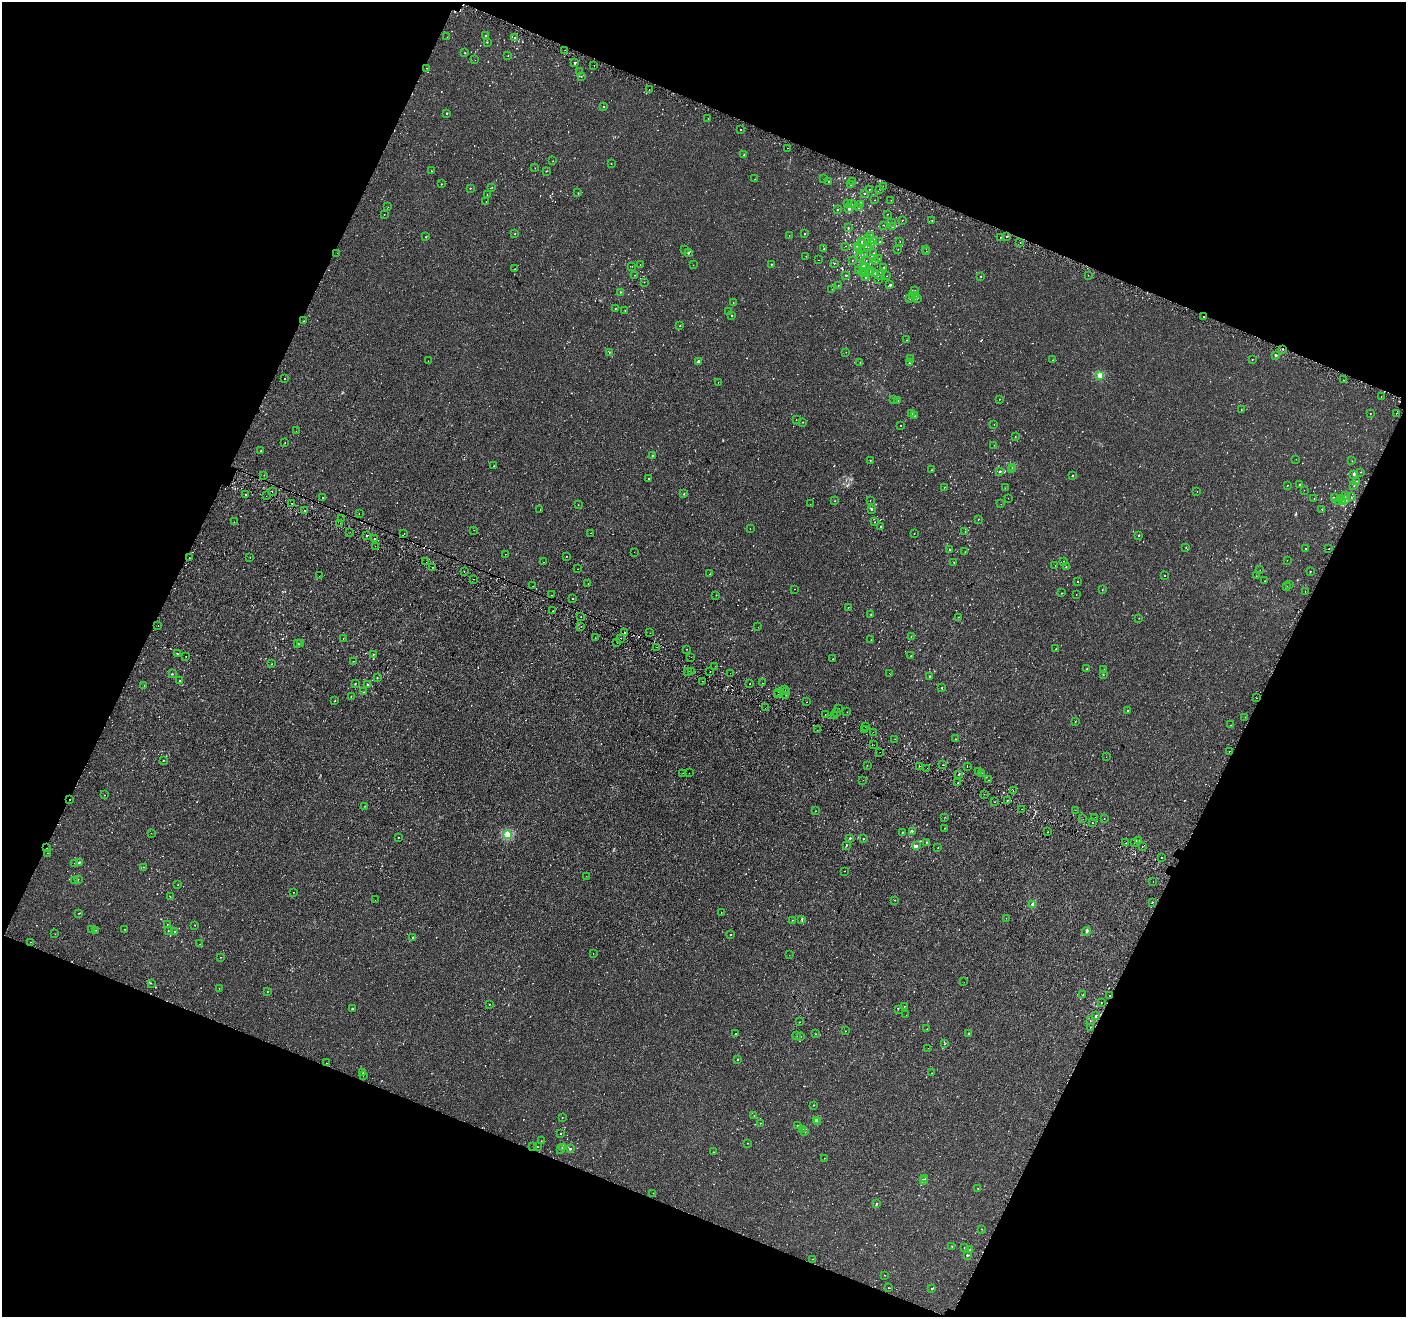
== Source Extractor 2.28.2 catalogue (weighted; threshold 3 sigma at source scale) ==
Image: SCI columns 46-5661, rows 327-5586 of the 5716 x 5844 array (HDU 1 of 3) = the unmasked area's bounding box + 8 px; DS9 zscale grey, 4 x 4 block average (1 PNG px = mean of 4 x 4 image px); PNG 1408 x 1319 px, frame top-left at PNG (2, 2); each listed source drawn as its Kron ellipse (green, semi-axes under 4 px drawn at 4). Shown black and unused: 43% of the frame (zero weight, under 2 of 3 exposures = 3% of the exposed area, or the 3 px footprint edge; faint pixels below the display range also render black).
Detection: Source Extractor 2.28.2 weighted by HDU 2 'WHT'. Background -5.26e-05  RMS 0.0031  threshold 0.0138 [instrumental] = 3 sigma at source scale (4.5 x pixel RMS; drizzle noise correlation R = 1.50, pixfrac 1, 0.0396/0.0396 arcsec/px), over >= 5 px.
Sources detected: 1032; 28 too faint to see at this stretch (4 x 4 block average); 65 cosmic-ray / hot-pixel residue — neither listed nor drawn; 32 coinciding with a brighter row at this scale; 3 inside a brighter listed object's ellipse — not listed separately; of the other 904, all 500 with FLUX_AUTO >= 0.486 (the completeness limit of this list) listed and drawn (404 fainter detections not listed), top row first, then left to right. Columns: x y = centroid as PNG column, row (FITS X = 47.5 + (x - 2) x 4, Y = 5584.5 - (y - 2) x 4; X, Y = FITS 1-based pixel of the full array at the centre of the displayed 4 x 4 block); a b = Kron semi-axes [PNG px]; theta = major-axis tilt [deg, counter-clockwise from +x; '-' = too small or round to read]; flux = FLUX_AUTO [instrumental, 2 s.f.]
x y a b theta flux
486 36 2 2 - 2.2
447 37 2 2 - 0.53
515 37 2 2 - 1.7
487 42 2 2 - 0.65
565 50 2 2 - 0.63
465 53 2 2 - 1.8
508 56 2 2 - 0.51
475 60 2 2 - 0.56
575 63 2 2 - 1.3
594 66 2 2 - 0.63
427 68 2 2 - 0.62
579 72 2 2 - 0.6
581 76 2 2 - 0.97
649 90 2 2 - 1.4
603 107 2 2 - 0.8
447 113 2 2 - 2.4
708 119 2 2 - 0.86
741 130 2 2 - 2.4
787 148 2 2 - 1.5
744 155 2 2 - 1
553 161 2 2 - 0.52
611 163 2 2 - 4
535 168 2 2 - 0.71
432 171 2 2 - 0.84
546 171 2 2 - 0.93
755 179 2 2 - 0.81
824 179 2 2 - 0.53
828 181 2 2 - 2.3
853 181 2 2 - 0.5
441 184 2 2 - 1.1
850 185 2 2 - 1.1
883 186 2 2 - 1.6
492 187 2 2 - 0.56
470 188 2 2 - 1.8
869 189 2 2 - 0.63
880 189 2 2 - 0.5
578 193 2 2 - 1.1
865 194 2 2 - 0.75
487 195 2 2 - 0.62
875 200 2 2 - 0.57
891 200 2 2 - 0.55
486 201 2 2 - 1
847 204 2 2 - 0.79
851 204 2 2 - 0.84
860 204 2 2 - 0.5
388 207 2 2 - 0.74
858 207 2 2 - 1.1
849 208 2 2 - 7.7
837 209 2 2 - 1.6
384 214 2 2 - 0.79
887 214 2 2 - 0.49
902 220 2 2 - 0.51
932 220 2 2 - 0.52
892 222 2 2 - 1
884 225 2 2 - 0.61
893 227 2 2 - 6.8
848 228 2 2 - 3.5
805 233 2 2 - 2
515 234 2 2 - 1.1
871 235 2 2 - 1.3
789 236 2 2 - 0.63
1006 236 2 2 - 2.2
426 237 2 2 - 2
1001 237 2 2 - 1.8
867 238 2 2 - 0.53
873 240 2 2 - 7.6
862 241 2 2 - 0.63
900 241 2 2 - 0.53
880 242 2 2 - 1.4
862 243 2 2 - 0.63
872 243 3 2 - 1.6
1020 243 2 2 - 0.53
846 246 2 2 - 0.57
857 246 2 2 - 0.49
868 247 2 2 - 0.49
859 248 2 2 - 0.81
684 249 2 2 - 0.87
824 249 2 2 - 1.4
898 249 2 2 - 0.49
926 249 2 2 - 0.55
926 252 2 2 - 0.82
337 253 2 2 - 0.55
688 253 2 2 - 5.1
873 253 2 2 - 0.99
864 254 2 2 - 0.92
806 256 2 2 - 0.56
861 257 2 2 - 0.49
878 258 2 2 - 0.98
818 260 2 2 - 0.67
852 260 2 2 - 0.89
866 260 2 2 - 0.53
876 261 2 2 - 1.2
834 263 2 2 - 0.91
772 264 2 2 - 0.98
640 265 2 2 - 0.81
693 265 2 2 - 0.51
863 265 2 2 - 2.9
632 266 2 2 - 1.2
865 267 3 2 - 1.3
884 267 2 2 - 1.3
515 269 2 2 - 0.52
871 270 2 2 - 0.92
858 271 2 2 - 1.5
862 273 2 2 - 0.56
870 273 2 2 - 1.5
876 273 3 2 - 1.6
865 274 2 2 - 0.59
635 275 2 2 - 0.54
846 275 2 2 - 2.8
1088 275 2 2 - 0.56
880 276 2 2 - 1.7
887 276 2 2 - 0.69
981 276 2 2 - 1.3
866 278 2 2 - 2
878 279 2 2 - 0.65
644 282 2 2 - 0.75
838 285 2 2 - 1.1
890 285 2 2 - 2.9
832 289 2 2 - 0.54
915 291 2 2 - 2.3
620 292 2 2 - 1
912 296 2 2 - 0.71
915 296 2 2 - 0.51
910 298 2 2 - 2.5
917 298 2 2 - 1.1
733 303 2 2 - 0.61
615 308 2 2 - 0.63
625 310 2 2 - 0.57
728 311 2 2 - 0.97
732 315 2 2 - 1.2
1203 317 2 2 - 2.4
303 321 2 2 - 1.3
680 326 2 2 - 0.82
907 340 2 2 - 0.58
1283 349 2 2 - 2.1
609 352 2 2 - 0.81
846 352 2 2 - 0.68
1275 355 2 2 - 4
910 358 2 2 - 2.2
1252 359 2 2 - 0.95
1052 360 2 2 - 0.6
428 361 2 2 - 2.7
698 361 3 2 - 2.4
860 362 2 2 - 0.62
910 363 2 2 - 0.49
1100 375 2 2 - 58
285 378 2 2 - 1.6
1344 380 2 2 - 2.5
718 382 2 2 - 1.1
1381 397 2 2 - 0.68
894 399 2 2 - 1.6
1000 399 2 2 - 0.76
898 400 2 2 - 1.3
1241 410 2 2 - 0.5
1370 413 2 2 - 0.53
1396 413 2 2 - 0.93
912 414 3 2 - 1.9
914 415 2 2 - 0.97
796 420 2 2 - 0.73
803 422 2 2 - 1.1
994 424 2 2 - 0.67
901 426 2 2 - 0.54
296 431 2 2 - 0.68
1015 437 2 2 - 1
285 443 2 2 - 3.4
994 445 2 2 - 0.59
261 451 2 2 - 0.66
652 456 2 2 - 1.5
1296 459 2 2 - 0.54
870 461 2 2 - 0.6
1352 461 2 2 - 0.54
493 466 2 2 - 1.4
1013 468 2 2 - 8.5
931 470 2 2 - 0.75
1012 470 2 2 - 0.49
1000 471 2 2 - 4
1361 472 2 2 - 0.88
1354 474 2 2 - 5.5
264 475 2 2 - 1.4
1072 476 2 2 - 3
648 479 2 2 - 4.9
1357 481 2 2 - 0.69
1287 485 2 2 - 0.85
1300 485 2 2 - 2.7
1354 486 2 2 - 1.4
944 487 2 2 - 0.77
1005 488 2 2 - 0.5
1304 490 2 2 - 1.2
272 491 2 2 - 1.1
1197 491 2 2 - 0.81
684 494 2 2 - 1.6
246 495 2 2 - 1.4
266 496 2 2 - 0.76
1345 496 2 2 - 1.2
1334 497 2 2 - 0.88
1351 497 2 2 - 0.55
323 498 2 2 - 2.1
1008 498 2 2 - 0.51
1314 498 2 2 - 0.74
1340 499 2 2 - 0.99
870 500 2 2 - 0.66
1346 500 3 2 - 1.5
835 501 2 2 - 0.75
1338 501 2 2 - 0.65
1342 502 4 2 - 15
292 503 2 2 - 2.1
810 504 2 2 - 1.1
1001 504 2 2 - 0.53
578 505 2 2 - 0.69
540 509 2 2 - 0.56
871 509 2 2 - 1.8
1322 509 2 2 - 1
305 510 2 2 - 0.81
359 514 2 2 - 0.7
341 519 2 2 - 1
978 519 2 2 - 0.85
234 522 2 2 - 1.1
875 522 2 2 - 0.52
340 523 2 2 - 0.51
881 527 2 2 - 0.93
750 528 2 2 - 1.4
474 530 2 2 - 1.2
350 532 2 2 - 1.1
965 532 2 2 - 0.55
404 533 2 2 - 0.88
590 533 2 2 - 0.81
914 534 2 2 - 0.7
1139 535 2 2 - 1.2
366 536 2 2 - 6.2
374 539 2 2 - 1.2
375 546 2 2 - 3.3
1186 547 2 2 - 0.86
1306 548 2 2 - 0.54
949 549 2 2 - 0.49
1329 549 2 2 - 1.4
634 552 2 2 - 1.5
965 552 2 2 - 0.49
505 554 2 2 - 0.63
566 556 2 2 - 1.7
250 557 2 2 - 0.53
189 558 2 2 - 1
1287 560 2 2 - 0.51
1063 561 2 2 - 0.62
426 562 2 2 - 6.7
544 562 2 2 - 1.7
954 562 2 2 - 0.68
1055 566 2 2 - 0.5
432 567 2 2 - 6.6
1066 567 2 2 - 0.8
578 569 2 2 - 0.74
1260 570 2 2 - 0.52
464 571 2 2 - 1.2
1310 572 2 2 - 1
710 574 2 2 - 0.54
1164 575 2 2 - 0.73
319 576 2 2 - 0.62
1256 576 2 2 - 0.74
474 579 2 2 - 0.53
1078 581 2 2 - 0.76
1265 581 2 2 - 0.71
588 583 2 2 - 1.4
1290 585 2 2 - 0.66
533 586 2 2 - 2
1286 587 2 2 - 1.8
795 589 2 2 - 1.3
1102 589 2 2 - 0.95
1305 591 2 2 - 0.89
1061 593 2 2 - 0.78
1076 594 2 2 - 0.6
551 595 2 2 - 1.3
716 595 2 2 - 0.52
572 598 2 2 - 3.9
848 607 2 2 - 2.4
553 611 2 2 - 0.62
871 614 2 2 - 0.88
581 617 2 2 - 0.56
958 617 2 2 - 0.52
1139 618 2 2 - 0.57
158 626 2 2 - 0.56
581 627 2 2 - 6.4
758 627 2 2 - 0.66
625 632 2 2 - 1.4
650 633 2 2 - 1.2
911 637 2 2 - 0.65
343 638 2 2 - 0.52
595 638 2 2 - 0.63
620 638 2 2 - 1.3
871 640 2 2 - 0.56
298 643 2 2 - 0.55
617 643 2 2 - 0.51
301 644 2 2 - 0.49
657 647 2 2 - 0.74
686 649 2 2 - 1.1
1056 649 2 2 - 0.53
177 654 2 2 - 1.1
373 654 2 2 - 1.2
911 656 2 2 - 1.2
186 657 2 2 - 0.5
691 657 2 2 - 0.6
833 659 2 2 - 1.5
353 661 2 2 - 0.96
271 664 2 2 - 0.61
715 666 2 2 - 2.2
1087 669 2 2 - 0.87
1103 669 2 2 - 0.79
687 671 2 2 - 1.3
710 671 2 2 - 1.9
691 672 2 2 - 2.4
730 673 2 2 - 1.3
889 673 2 2 - 0.9
173 674 2 2 - 0.59
1103 675 2 2 - 0.93
929 677 2 2 - 1.2
377 678 2 2 - 1.4
179 681 2 2 - 0.79
702 681 2 2 - 1.6
762 683 2 2 - 0.63
355 684 2 2 - 1.5
750 684 2 2 - 41
144 685 2 2 - 0.56
368 685 2 2 - 1.9
942 688 2 2 - 2.1
785 690 2 2 - 0.67
364 692 2 2 - 1.1
778 692 2 2 - 1.4
786 692 2 2 - 0.56
778 695 2 2 - 0.77
786 695 2 2 - 0.94
351 696 2 2 - 0.96
1256 698 2 2 - 1.6
335 701 2 2 - 0.64
807 702 2 2 - 0.66
765 708 2 2 - 0.51
839 708 2 2 - 0.9
1127 711 2 2 - 1.2
837 712 2 2 - 2.3
847 712 2 2 - 0.72
825 714 2 2 - 0.61
835 716 2 2 - 0.64
1245 717 2 2 - 0.52
1075 721 2 2 - 1.8
1230 725 2 2 - 0.5
865 727 2 2 - 0.5
864 729 2 2 - 2.1
817 730 2 2 - 0.59
873 732 2 2 - 1.5
895 739 2 2 - 1
955 739 2 2 - 0.64
874 745 2 2 - 1.4
1229 751 2 2 - 2.2
880 752 2 2 - 0.8
1106 757 2 2 - 0.67
163 760 2 2 - 0.9
867 765 2 2 - 0.49
942 765 2 2 - 0.76
919 766 2 2 - 2
967 767 2 2 - 1.1
927 768 2 2 - 0.71
978 771 2 2 - 0.81
683 773 2 2 - 0.6
689 773 2 2 - 0.72
982 773 2 2 - 0.85
959 774 3 2 - 1
863 780 2 2 - 0.93
989 780 2 2 - 1.9
958 783 2 2 - 1
1013 791 2 2 - 1.3
984 794 2 2 - 1.9
104 795 2 2 - 0.58
70 800 2 2 - 1.2
1007 801 2 2 - 1.6
995 802 2 2 - 1.5
365 806 2 2 - 0.58
1021 809 2 2 - 1.7
1075 810 2 2 - 1.2
815 811 2 2 - 0.54
945 817 2 2 - 0.51
1095 817 2 2 - 1
1104 818 2 2 - 0.77
1083 819 2 2 - 1.2
1092 823 2 2 - 1.8
944 828 2 2 - 0.95
912 831 2 2 - 1.4
1048 832 2 2 - 0.95
151 833 2 2 - 1.1
902 833 2 2 - 0.87
507 835 2 2 - 100
399 837 2 2 - 0.6
850 838 2 2 - 2.5
864 839 2 2 - 1.1
1139 840 2 2 - 0.68
926 842 2 2 - 0.86
1135 842 2 2 - 3.6
1126 843 2 2 - 0.53
846 846 2 2 - 0.9
916 846 2 2 - 4.3
1142 846 2 2 - 0.72
47 848 2 2 - 6.7
938 848 2 2 - 0.52
47 853 2 2 - 2.4
1161 857 2 2 - 0.75
79 862 2 2 - 2.2
75 863 2 2 - 0.49
143 867 2 2 - 0.53
844 871 2 2 - 0.52
586 876 2 2 - 0.97
78 879 2 2 - 0.81
74 880 2 2 - 1.7
1153 881 2 2 - 2.5
178 885 2 2 - 0.62
293 892 2 2 - 1.7
170 897 2 2 - 0.83
375 900 2 2 - 1.2
895 900 2 2 - 0.7
1152 902 2 2 - 1.3
1033 904 2 2 - 28
721 912 2 2 - 0.6
78 913 2 2 - 1.6
1006 918 2 2 - 0.61
802 919 3 2 - 1.6
793 920 2 2 - 0.54
167 924 2 2 - 0.82
195 925 2 2 - 0.87
124 929 2 2 - 0.62
92 930 2 2 - 0.94
96 930 2 2 - 1.7
168 931 2 2 - 0.58
1086 931 4 2 - 2.4
175 932 2 2 - 7.4
55 934 2 2 - 0.66
730 935 2 2 - 0.8
413 937 2 2 - 4.6
30 942 2 2 - 12
200 944 2 2 - 0.61
593 953 2 2 - 0.94
789 955 2 2 - 0.74
221 957 2 2 - 0.8
964 982 2 2 - 0.69
151 983 2 2 - 0.53
219 988 2 2 - 0.85
267 992 2 2 - 1.1
1083 994 2 2 - 1
1110 995 2 2 - 5.5
1101 1002 2 2 - 12
489 1004 2 2 - 0.99
904 1006 2 2 - 0.7
352 1008 2 2 - 2.8
898 1009 2 2 - 0.65
906 1015 2 2 - 1.2
1096 1016 2 2 - 2.7
1090 1021 2 2 - 0.59
799 1022 2 2 - 0.53
1090 1027 2 2 - 0.71
927 1029 2 2 - 0.7
845 1031 2 2 - 0.54
735 1034 2 2 - 1.5
815 1034 2 2 - 1.1
969 1034 2 2 - 0.93
797 1036 2 2 - 0.88
801 1037 2 2 - 0.49
945 1044 2 2 - 0.66
928 1048 2 2 - 0.57
738 1059 2 2 - 1.8
327 1063 2 2 - 0.57
363 1073 2 2 - 0.93
932 1073 2 2 - 0.7
363 1075 2 2 - 0.94
814 1105 2 2 - 1
754 1115 2 2 - 0.49
562 1118 2 2 - 1.3
816 1120 2 2 - 12
817 1122 2 2 - 1.9
760 1123 2 2 - 1
798 1126 2 2 - 0.83
803 1129 2 2 - 0.57
805 1131 2 2 - 2.1
560 1134 2 2 - 1.6
541 1141 2 2 - 0.5
748 1143 2 2 - 0.66
533 1146 2 2 - 1
537 1147 2 2 - 1.7
562 1148 2 2 - 0.76
560 1149 2 2 - 0.68
570 1149 2 2 - 3.9
713 1152 2 2 - 0.58
824 1158 2 2 - 0.82
925 1179 3 2 - 1.6
923 1180 2 2 - 6.7
978 1188 2 2 - 0.91
653 1193 2 2 - 0.93
876 1204 2 2 - 2
982 1229 2 2 - 0.53
952 1246 2 2 - 1.7
965 1247 2 2 - 0.63
970 1250 2 2 - 1.5
967 1255 3 2 - 1.5
813 1259 2 2 - 0.52
885 1275 2 2 - 1
888 1288 2 2 - 2.5
931 1289 2 2 - 1.2
Overlapping masked pixels (flux is a lower limit): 4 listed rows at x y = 1283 349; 70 800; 47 848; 1110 995
Diffuse or blended objects may show on this block-average render without a row.